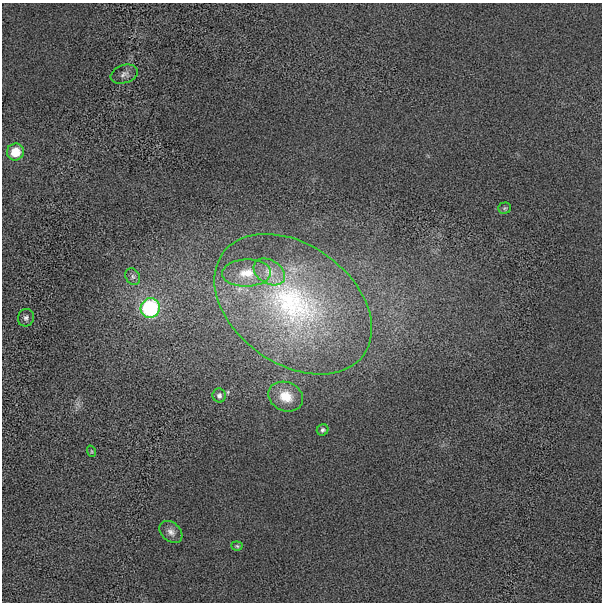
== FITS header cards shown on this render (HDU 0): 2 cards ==
NAXIS1  =                  600 / length of data axis 1
NAXIS2  =                  600 / length of data axis 2

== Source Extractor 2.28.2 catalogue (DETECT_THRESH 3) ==
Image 600 x 600 px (HDU 0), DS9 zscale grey, 1 PNG px = 1 image px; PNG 604 x 604 px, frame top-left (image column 1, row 600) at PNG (2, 3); each listed source drawn as its Kron ellipse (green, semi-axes under 4 px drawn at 4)
Background -17.5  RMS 400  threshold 1200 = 3 sigma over >= 5 px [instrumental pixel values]
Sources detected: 15; all 15 listed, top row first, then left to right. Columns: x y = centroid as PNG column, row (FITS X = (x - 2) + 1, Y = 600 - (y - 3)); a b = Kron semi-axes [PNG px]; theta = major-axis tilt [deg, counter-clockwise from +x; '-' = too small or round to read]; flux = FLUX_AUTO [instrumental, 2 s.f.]
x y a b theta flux
124 74 14 9 19 1.4e+05
15 152 8 8 - 6.4e+05
505 208 6 5 - 4.7e+04
269 272 17 11 -33 3.7e+05
247 273 24 13 2 5.6e+05
133 277 9 7 -60 9.4e+04
293 304 87 59 -36 7.3e+06
150 308 10 9 - 2.9e+06
26 318 9 8 - 9.7e+04
219 395 7 6 - 7.7e+04
286 397 18 14 -23 5.5e+05
323 430 6 5 - 6.3e+04
91 451 6 3 -71 3.4e+04
171 532 13 9 -41 1.6e+05
237 546 5 4 - 3.8e+04